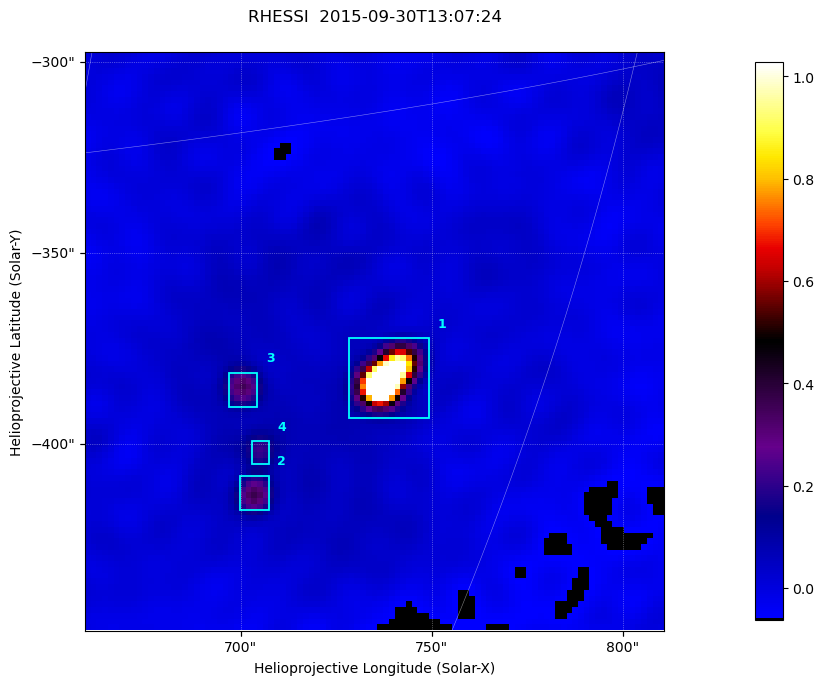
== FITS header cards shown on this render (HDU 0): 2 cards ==
TELESCOP= 'RHESSI  '           / Name of the Telescope or Mission
DATE_OBS= '2015-09-30T13:07:24.200' / nominal U.T. date when integration of this

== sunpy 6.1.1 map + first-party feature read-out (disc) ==
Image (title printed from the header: RHESSI  2015-09-30T13:07:24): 101 x 101 px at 1.5 arcsec/px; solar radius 958 arcsec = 639 px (partial field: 0.8% of the solar disc is inside the frame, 100% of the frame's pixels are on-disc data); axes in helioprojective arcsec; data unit not stated in the header (colour bar unlabelled)
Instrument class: DISC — disc imager (sunpy class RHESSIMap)
Bright regions (active regions / flare kernels): reference = the on-disc median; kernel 3 px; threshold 5 sigma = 0.161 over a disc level ~0.00349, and >= 1.15x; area >= 10 px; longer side >= 3 px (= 4.5 arcsec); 4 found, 4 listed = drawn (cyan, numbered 1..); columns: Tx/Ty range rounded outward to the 5 arcsec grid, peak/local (2 s.f.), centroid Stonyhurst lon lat
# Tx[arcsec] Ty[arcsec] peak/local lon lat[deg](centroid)
1 725..750 -395..-370 490 +55 -20
2 700..710 -420..-405 93 +52 -21
3 695..705 -390..-380 90 +51 -19
4 700..710 -405..-400 57 +52 -21